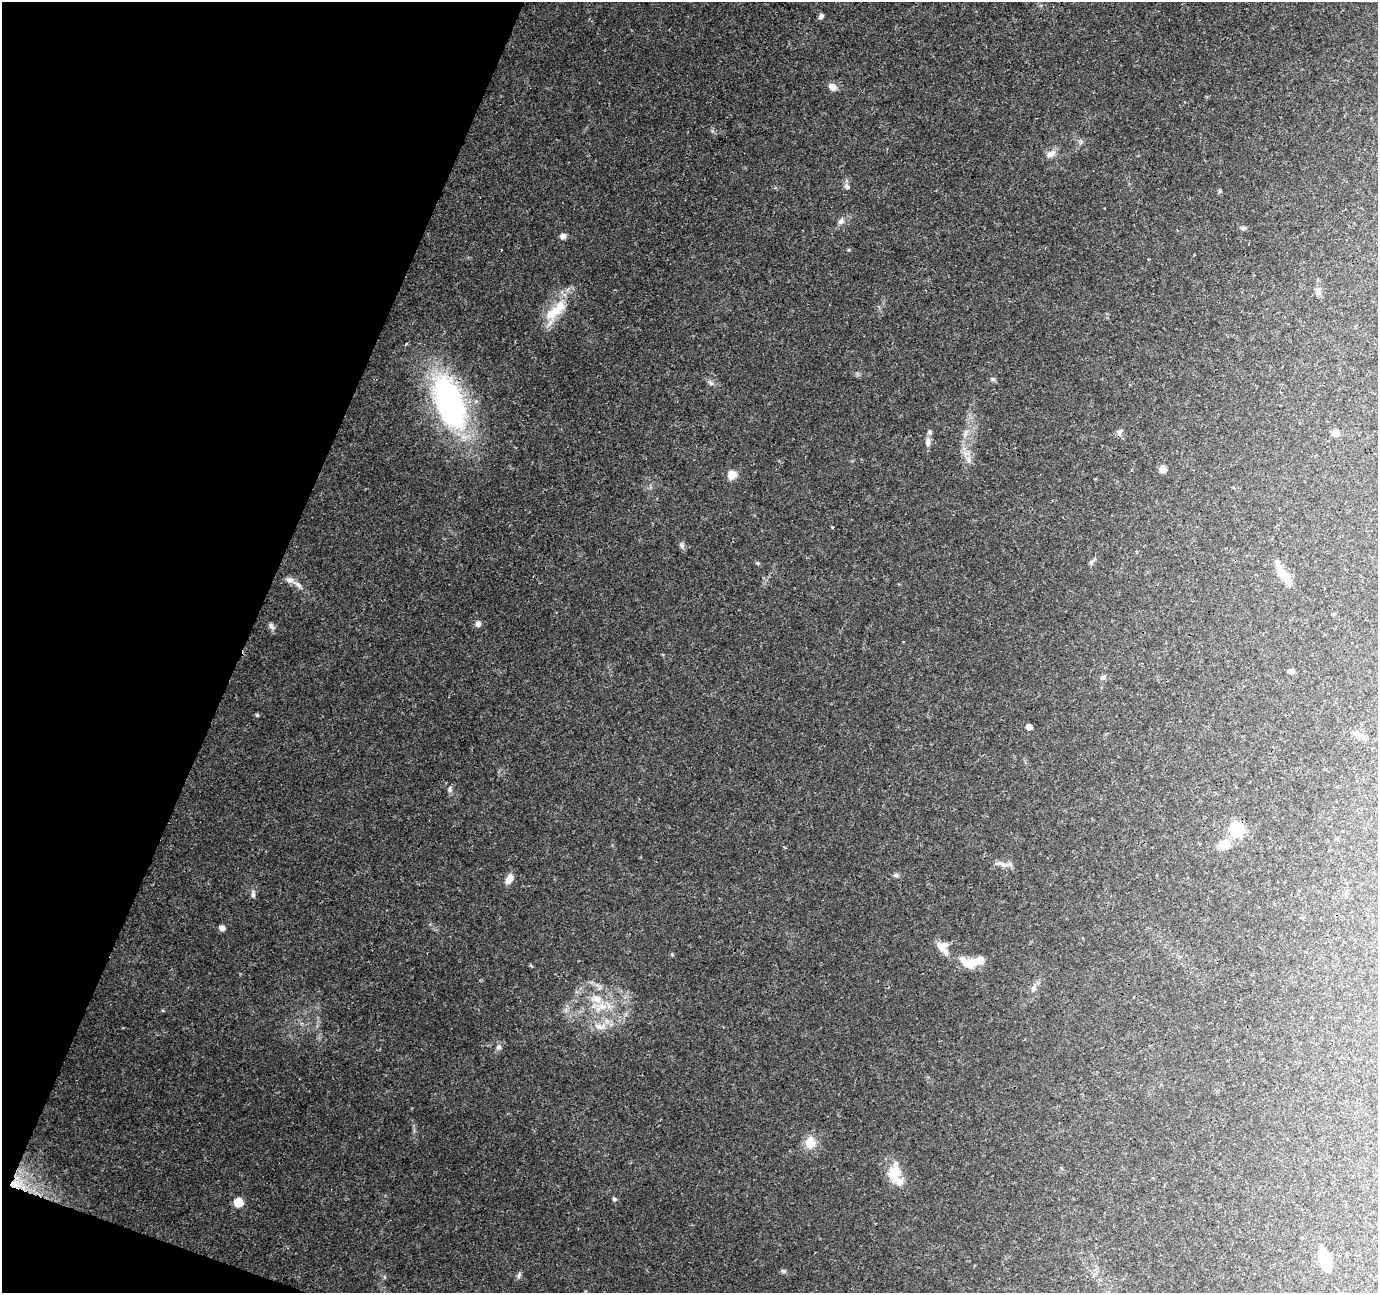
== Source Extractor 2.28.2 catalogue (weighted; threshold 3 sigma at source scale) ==
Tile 9 of 4 x 4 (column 1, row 3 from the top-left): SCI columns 1-1376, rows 1505-2795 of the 5515 x 5653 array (HDU 1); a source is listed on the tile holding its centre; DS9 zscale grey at full resolution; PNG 1380 x 1295 px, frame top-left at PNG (2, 2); no overlay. Shown black and unused: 19% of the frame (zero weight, under 3 of 4 exposures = <1% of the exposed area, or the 3 px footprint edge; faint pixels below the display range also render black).
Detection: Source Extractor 2.28.2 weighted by HDU 2 'WHT'; one run over the whole footprint, this tile lists its part. Background 0.0562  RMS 0.0027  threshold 0.0123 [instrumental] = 3 sigma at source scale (4.5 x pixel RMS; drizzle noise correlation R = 1.50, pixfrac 1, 0.0396/0.0396 arcsec/px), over >= 5 px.
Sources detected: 63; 10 inside a brighter listed object's ellipse — not listed separately; the other 53 listed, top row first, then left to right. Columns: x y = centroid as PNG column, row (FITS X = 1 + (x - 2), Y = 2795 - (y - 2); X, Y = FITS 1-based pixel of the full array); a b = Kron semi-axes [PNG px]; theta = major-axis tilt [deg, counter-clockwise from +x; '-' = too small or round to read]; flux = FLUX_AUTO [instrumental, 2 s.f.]
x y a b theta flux
821 16 7 5 65 0.85
832 87 9 8 - 1.7
1051 154 14 8 19 1.8
847 186 7 6 - 0.86
841 221 10 7 50 1.1
1244 228 8 5 26 0.51
563 236 8 7 - 1
1318 291 11 5 -79 0.91
553 312 27 15 40 6.9
993 379 6 5 - 0.45
711 383 10 4 -34 0.67
450 403 50 24 -69 74
1119 432 9 6 68 0.9
1336 433 7 6 - 2
928 442 12 7 -87 1.2
968 459 7 5 -43 0.85
1163 469 6 6 - 2.3
731 475 12 11 - 2.1
832 527 4 2 - 0.25
682 545 8 6 -69 0.7
757 563 6 4 -27 0.42
1284 575 27 9 -56 4.5
297 584 16 6 -34 1.6
478 624 8 7 - 0.95
271 626 10 6 -57 0.93
1291 672 6 6 - 1.1
1103 678 7 5 69 0.59
257 715 5 4 - 0.32
1029 727 5 5 - 1.7
1358 734 16 6 -23 1.4
450 789 10 5 -86 0.72
1237 829 7 6 - 44
1224 845 13 10 16 4.3
1003 865 10 5 -27 1.1
896 875 8 5 -8 0.64
509 879 11 7 66 2.3
253 895 7 6 - 0.68
222 928 6 5 - 1.4
940 946 15 10 -37 2.4
980 959 11 10 - 1.9
967 964 16 11 -34 2.8
1033 989 8 7 - 0.9
601 1007 20 11 35 4.5
599 1026 19 8 -9 2.8
499 1047 7 6 - 0.8
810 1143 8 8 - 6
894 1174 24 16 81 5.7
16 1184 19 13 -4 6.2
614 1199 6 4 -15 0.46
238 1202 6 6 - 9.6
1325 1260 20 9 -75 9.7
783 1271 8 4 -23 0.52
519 1275 9 5 64 0.62
Overlapping masked pixels (flux is a lower limit): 2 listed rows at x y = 450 403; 16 1184